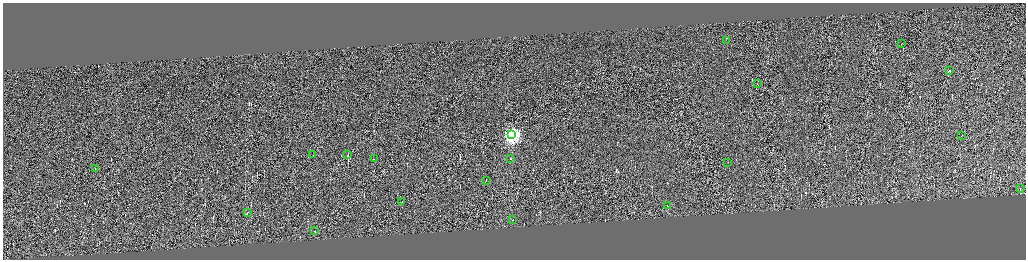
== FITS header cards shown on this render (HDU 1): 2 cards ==
NAXIS1  =                 4093
NAXIS2  =                 1029

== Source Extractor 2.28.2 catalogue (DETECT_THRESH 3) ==
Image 4093 x 1029 px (HDU 1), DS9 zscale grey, zoomed out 1/4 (1 PNG px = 4 x 4 image px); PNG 1028 x 262 px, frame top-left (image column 3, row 1029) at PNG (3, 3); each listed source drawn as its Kron ellipse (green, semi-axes under 4 px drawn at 4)
Background 0.057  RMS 4.2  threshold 12.6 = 3 sigma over >= 5 px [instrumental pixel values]
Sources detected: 468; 449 cannot appear on this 1/4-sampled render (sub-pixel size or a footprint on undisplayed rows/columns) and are neither listed nor drawn; the other 19 listed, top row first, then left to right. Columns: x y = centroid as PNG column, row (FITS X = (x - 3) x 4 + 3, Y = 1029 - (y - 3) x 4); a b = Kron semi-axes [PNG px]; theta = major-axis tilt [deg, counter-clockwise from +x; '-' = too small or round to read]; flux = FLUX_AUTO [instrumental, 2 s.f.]
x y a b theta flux
726 41 2 1 - 480
901 44 2 1 - 16000
950 71 2 1 - 89000
757 84 2 1 - 18000
512 135 4 4 - 650000
962 136 2 1 - 5900
313 155 2 1 - 8300
348 155 2 1 - 130000
374 159 2 1 - 11000
511 159 2 1 - 18000
728 163 2 1 - 12000
95 169 2 1 - 19000
486 181 2 1 - 30000
1020 189 2 1 - 6600
402 202 2 1 - 50000
668 206 3 1 - 33000
247 213 3 1 - 20000
513 220 2 1 - 19000
314 231 2 1 - 30000
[449 sub-pixel or undisplayed-footprint detections neither listed nor drawn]